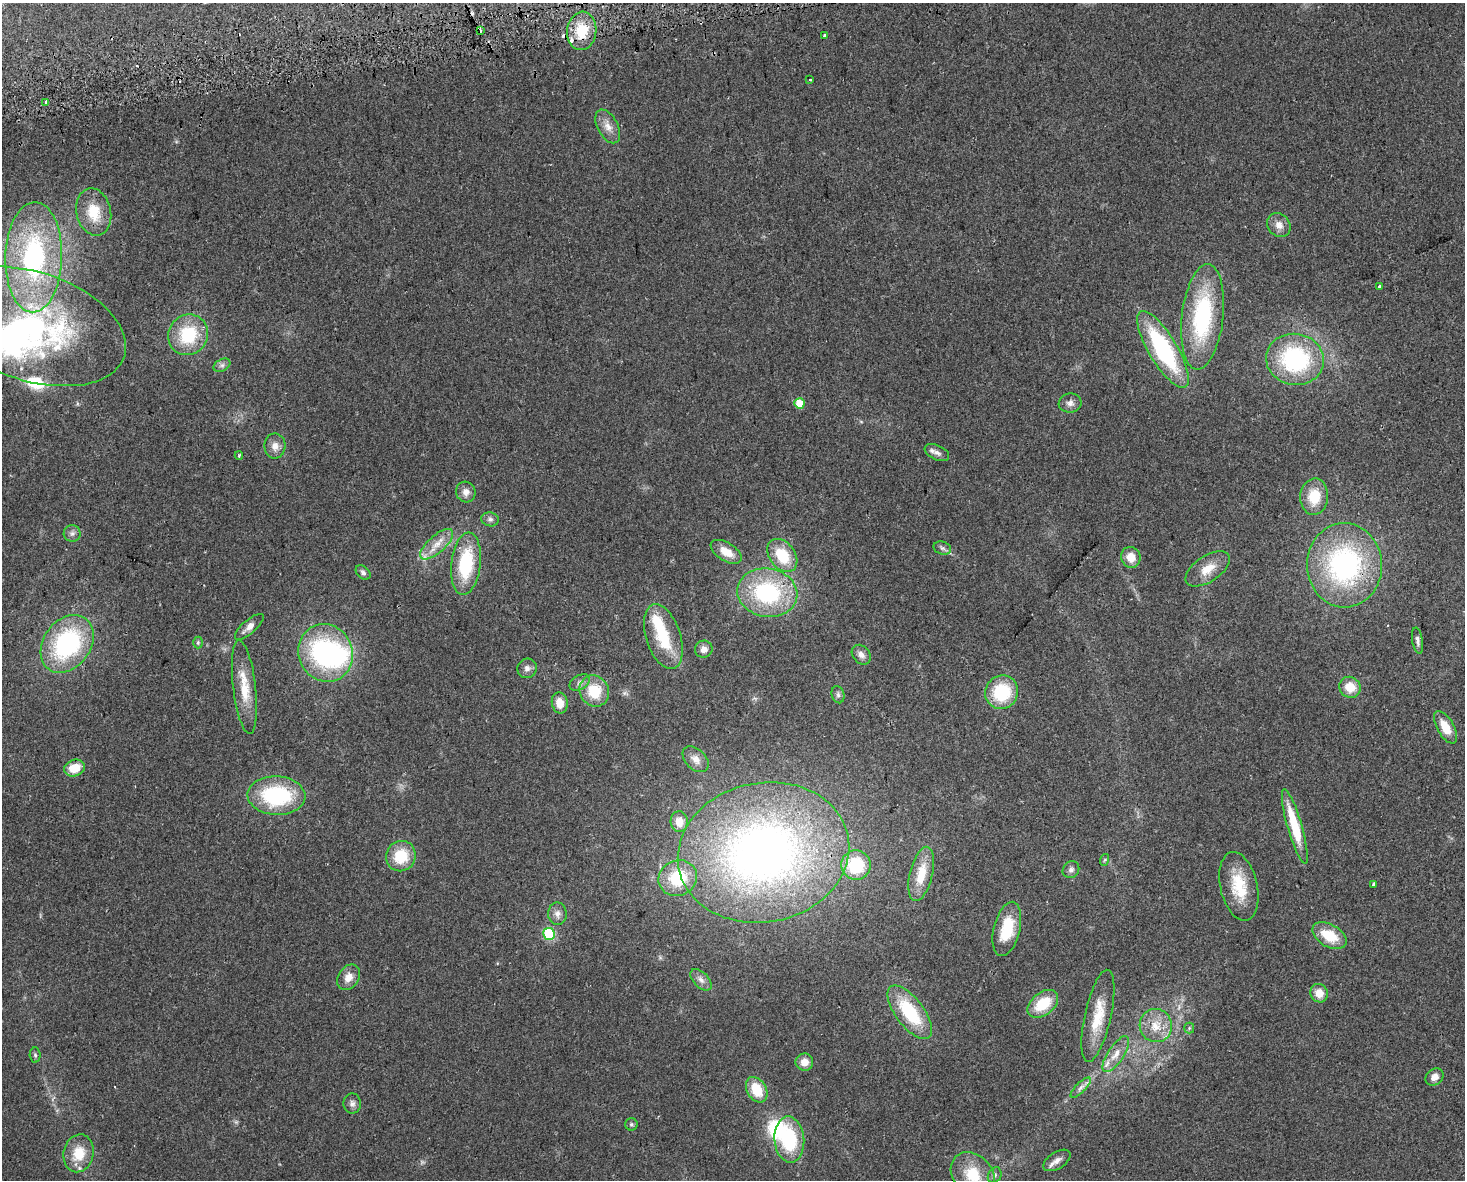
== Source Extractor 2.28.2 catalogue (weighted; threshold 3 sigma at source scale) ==
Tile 8 of 3 x 4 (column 2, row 3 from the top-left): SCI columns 1528-2990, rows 1210-2387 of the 4474 x 4775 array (HDU 1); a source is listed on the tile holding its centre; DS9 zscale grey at full resolution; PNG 1467 x 1182 px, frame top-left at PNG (2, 3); each listed source drawn as its Kron ellipse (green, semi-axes under 4 px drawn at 4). Shown black and unused: <1% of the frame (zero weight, under 2 of 3 exposures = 2% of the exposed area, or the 3 px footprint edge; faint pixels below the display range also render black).
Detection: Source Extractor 2.28.2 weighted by HDU 2 'WHT'; one run over the whole footprint, this tile lists its part. Background 0.0743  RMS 0.0092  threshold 0.0413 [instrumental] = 3 sigma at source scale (4.5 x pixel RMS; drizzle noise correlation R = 1.50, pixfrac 1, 0.0396/0.0396 arcsec/px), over >= 5 px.
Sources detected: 106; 1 too faint to see at this stretch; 4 inside a brighter object's white glare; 6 cosmic-ray / hot-pixel residue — neither listed nor drawn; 4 inside a brighter listed object's ellipse — not listed separately; the other 91 listed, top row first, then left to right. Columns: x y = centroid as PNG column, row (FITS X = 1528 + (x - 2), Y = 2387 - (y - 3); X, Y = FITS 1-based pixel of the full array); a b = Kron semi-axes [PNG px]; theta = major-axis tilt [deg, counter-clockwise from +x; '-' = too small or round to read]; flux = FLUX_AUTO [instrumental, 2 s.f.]
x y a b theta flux
480 30 4 2 - 9.5
582 31 19 14 83 23
825 35 4 3 - 17
810 80 3 3 - 3
46 102 4 3 - 5.5
608 126 18 10 -62 9.1
94 212 24 17 -77 25
1279 225 13 11 -48 7.5
34 257 55 28 88 170
1380 286 3 3 - 4.4
1202 317 53 20 83 100
32 326 97 54 -18 270
188 335 21 19 54 46
1163 349 44 14 -59 110
1295 359 29 25 -11 110
222 365 9 6 29 2.8
799 403 5 5 - 20
1070 403 11 9 8 5
275 446 12 10 89 7.1
937 452 13 7 -24 4.5
239 456 4 4 - 1
466 492 10 10 - 6.1
1314 497 18 14 86 24
490 519 9 7 -9 3.1
72 533 8 8 - 3.5
437 544 21 8 42 12
942 548 9 6 -16 2.6
726 552 17 9 -31 14
782 555 18 13 -54 31
1131 557 10 9 - 12
466 564 31 14 83 57
1344 565 42 37 -88 180
1208 569 25 13 33 15
363 572 8 6 -41 2.5
767 593 30 24 -10 99
249 627 18 6 41 6.8
663 637 34 17 -72 44
1417 641 13 5 -81 3.3
198 642 6 5 - 1.4
67 644 31 23 53 120
704 649 9 8 - 5.6
325 653 29 27 -65 150
861 655 11 8 -48 5.2
527 668 10 9 - 4.3
580 682 11 7 29 3.9
244 687 47 11 -83 25
1350 687 11 10 - 15
594 691 16 14 -62 30
1002 692 17 16 - 47
838 695 9 6 -75 2.5
560 703 10 8 -79 11
1446 727 18 8 -60 16
696 759 15 10 -45 7.8
75 768 10 8 21 18
276 796 29 19 -3 84
679 822 10 8 -86 11
1295 826 39 7 -74 39
763 852 86 70 11 550
401 856 15 14 - 28
1104 860 6 4 70 1.2
856 865 15 14 - 46
1071 870 9 7 49 3.3
921 874 28 11 77 24
678 878 19 17 25 40
1374 884 3 3 - 1.5
1239 886 35 18 -77 33
557 914 11 9 -90 5.5
1007 929 28 13 76 33
549 934 6 6 - 68
1329 936 19 11 -29 25
349 977 14 10 54 8.8
701 980 13 7 -47 4.7
1319 993 9 8 - 11
1043 1004 17 11 38 29
910 1012 32 14 -53 56
1098 1016 47 13 77 31
1156 1026 17 16 - 18
1189 1028 5 5 - 1.4
1116 1054 21 8 57 10
35 1055 7 5 -88 1.9
804 1062 9 8 - 8.3
1434 1077 10 7 42 6.4
1081 1088 13 5 45 3.9
757 1090 13 9 -59 23
352 1104 10 8 90 3.8
631 1124 6 6 - 1.8
789 1139 23 15 -85 56
79 1153 19 15 76 23
1057 1160 15 8 33 6.1
973 1174 24 19 -46 35
995 1175 8 6 63 2.8
Isophote crosses this tile's border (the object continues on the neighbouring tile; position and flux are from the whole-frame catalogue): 2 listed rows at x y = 32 326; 973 1174